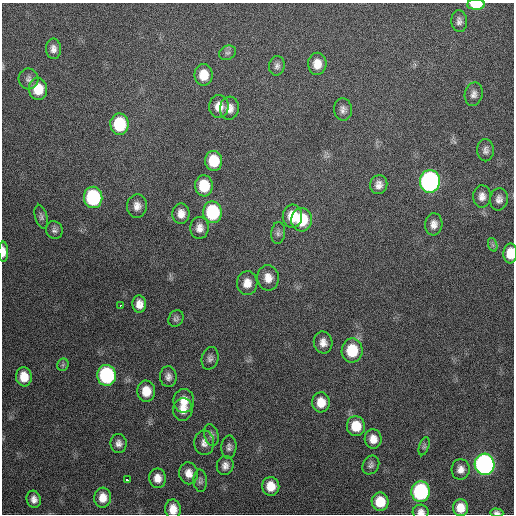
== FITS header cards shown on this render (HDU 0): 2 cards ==
NAXIS1  =                  512 / Axis length
NAXIS2  =                  512 / Axis length

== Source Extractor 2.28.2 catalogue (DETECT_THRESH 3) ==
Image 512 x 512 px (HDU 0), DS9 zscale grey, 1 PNG px = 1 image px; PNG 516 x 516 px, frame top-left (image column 1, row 512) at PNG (2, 3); each listed source drawn as its Kron ellipse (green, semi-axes under 4 px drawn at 4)
Background 353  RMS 19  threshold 56.6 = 3 sigma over >= 5 px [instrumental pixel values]
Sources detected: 75; all 75 listed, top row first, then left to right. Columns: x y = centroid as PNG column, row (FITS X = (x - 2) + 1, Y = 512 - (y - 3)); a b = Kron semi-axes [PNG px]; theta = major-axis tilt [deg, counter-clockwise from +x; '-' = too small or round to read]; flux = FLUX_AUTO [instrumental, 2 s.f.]
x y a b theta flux
476 5 9 5 0 32000
459 21 11 8 -87 5800
53 49 10 7 -87 7000
227 53 9 7 27 3800
317 64 11 9 87 15000
277 66 10 8 80 5000
203 75 11 9 90 23000
28 79 10 10 - 5900
38 89 11 9 -88 30000
474 94 12 9 78 6500
219 107 11 10 - 15000
229 108 11 9 83 11000
343 109 11 9 -84 6000
119 124 11 9 -89 70000
485 150 11 8 -90 5700
214 161 10 8 -85 37000
430 181 11 10 - 390000
379 185 9 8 - 8600
204 186 10 9 - 40000
482 196 11 9 87 8800
93 197 10 9 - 120000
499 199 11 9 81 7000
137 206 12 10 83 9600
212 212 11 9 -88 96000
181 214 10 8 90 11000
292 216 11 9 85 28000
41 217 12 6 -75 3900
302 220 12 10 90 54000
434 224 11 8 85 8800
199 228 11 9 86 9100
54 230 9 8 - 4500
278 233 11 7 84 4600
493 245 7 4 -71 2600
3 252 10 5 -88 11000
510 253 10 7 88 22000
268 278 13 11 -84 14000
247 283 12 10 83 14000
139 304 8 7 - 11000
120 305 3 2 - 6400
176 319 8 7 - 3700
323 343 11 9 -77 9600
352 351 12 10 88 48000
210 358 11 8 75 5300
63 365 6 5 - 2500
107 375 10 9 - 160000
24 377 9 8 - 21000
168 377 10 8 -87 6600
146 391 10 9 - 22000
184 401 12 10 89 16000
321 402 10 9 - 19000
183 409 11 9 85 13000
356 426 10 9 - 28000
211 435 11 7 -75 4600
373 439 9 8 - 12000
119 443 9 8 - 6500
204 443 12 10 -88 8300
424 446 9 5 72 2600
229 447 11 7 86 5100
485 464 10 10 - 490000
371 465 10 8 59 4500
225 466 9 8 - 7200
461 469 10 9 - 8600
189 473 11 9 -82 11000
158 478 10 8 -81 12000
127 480 3 3 - 3000
200 481 11 7 -86 3800
271 486 9 8 - 20000
421 492 10 9 - 160000
103 498 10 8 86 15000
34 499 8 7 - 7200
380 502 9 8 - 29000
460 508 8 7 - 17000
173 509 10 8 -87 14000
421 512 8 7 - 7000
497 513 6 4 -3 3600
At the frame edge (FLAGS 8, measured only in part): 6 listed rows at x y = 476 5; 3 252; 510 253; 173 509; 421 512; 497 513